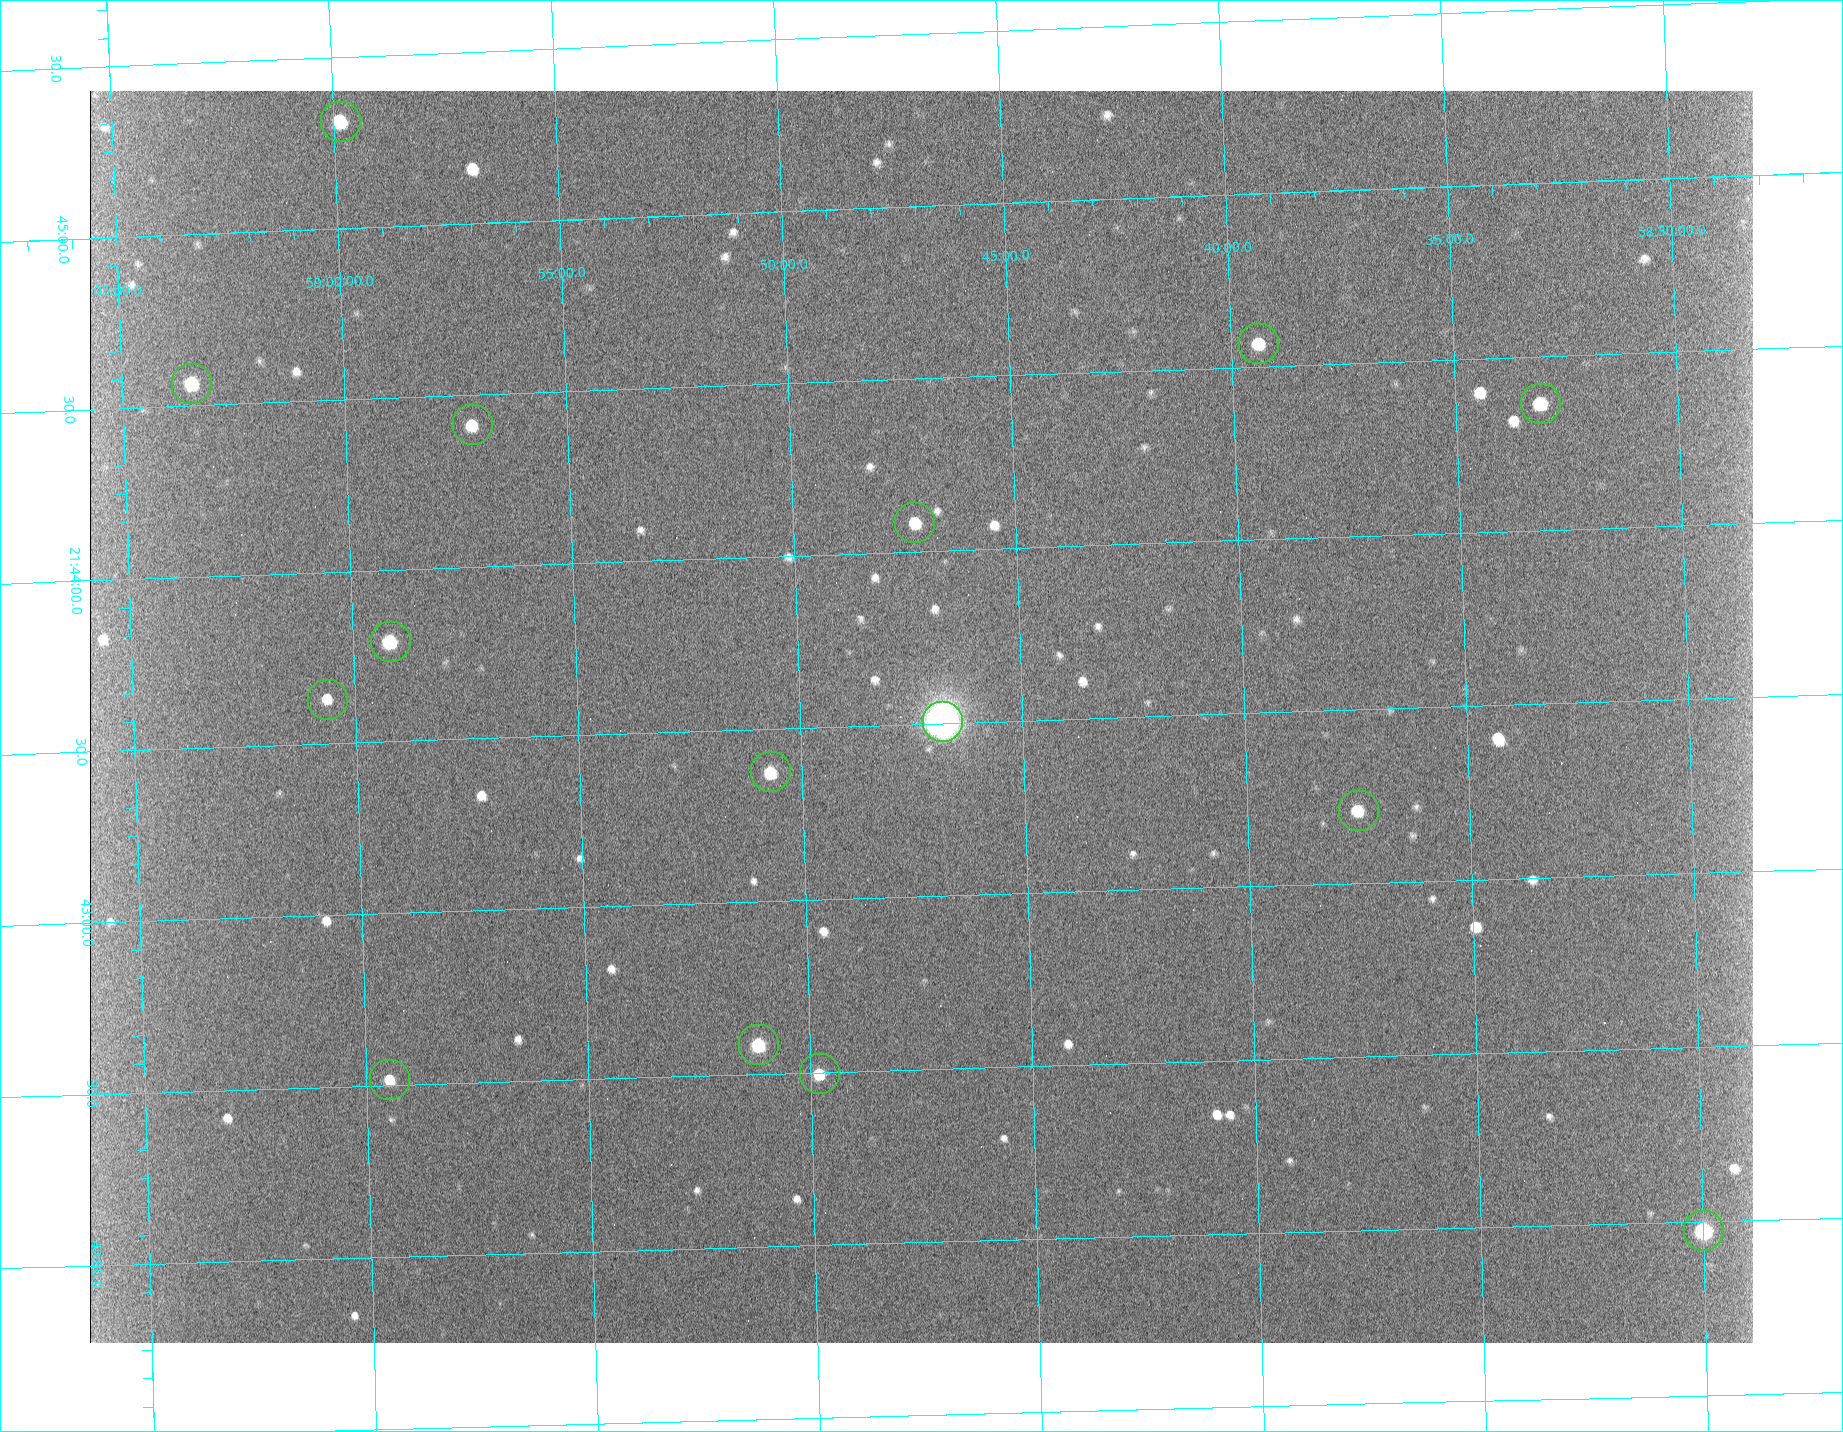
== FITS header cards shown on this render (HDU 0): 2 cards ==
NAXIS1  =                 1663 / length of data axis 1
NAXIS2  =                 1252 / length of data axis 2

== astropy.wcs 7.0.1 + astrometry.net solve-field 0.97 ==
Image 1663 x 1252 px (HDU 0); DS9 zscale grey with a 90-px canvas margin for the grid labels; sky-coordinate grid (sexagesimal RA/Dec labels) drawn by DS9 from the SOLVED WCS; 15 Tycho-2 reference stars matched to detected sources circled (green)
Header WCS: none
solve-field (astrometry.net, Tycho-2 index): SOLVED blind (the file carries no WCS)
Solved WCS: RA---TAN-SIP/DEC--TAN-SIP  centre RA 21:43:31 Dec +58:47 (325.88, +58.79 deg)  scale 1.35 arcsec/px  FOV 37.4' x 28.2'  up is +92 deg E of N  parity flipped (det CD > 0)
(file carries no celestial WCS; the grid is the blind solution)
Tycho-2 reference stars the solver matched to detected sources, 15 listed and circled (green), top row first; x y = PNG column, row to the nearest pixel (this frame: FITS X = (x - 90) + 1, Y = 1252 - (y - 91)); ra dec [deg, ICRS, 3 dp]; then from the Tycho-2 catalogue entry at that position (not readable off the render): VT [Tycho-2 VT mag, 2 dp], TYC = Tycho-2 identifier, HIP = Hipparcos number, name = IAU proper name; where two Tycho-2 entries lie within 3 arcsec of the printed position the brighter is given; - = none
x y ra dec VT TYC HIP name
340 121 326.329 +58.998 9.53 3979-1574-1 - -
1258 343 326.142 +58.656 10.31 3979-592-1 - -
191 383 326.142 +59.057 9.46 3979-658-1 107353 -
1540 403 326.092 +58.552 9.83 3979-1290-1 - -
472 424 326.104 +58.953 10.25 3979-1066-1 - -
914 522 326.021 +58.788 10.09 3979-829-1 - -
390 641 325.948 +58.986 9.25 3979-930-1 - -
327 699 325.908 +59.011 10.80 3979-504-1 - -
942 721 325.877 +58.780 4.27 3979-1616-1 107259 -
770 771 325.844 +58.845 9.96 3979-457-1 - -
1358 810 325.803 +58.625 10.05 3979-629-1 - -
758 1044 325.647 +58.853 9.14 3979-109-1 - -
819 1073 325.624 +58.830 9.94 3979-25-1 - -
389 1079 325.629 +58.991 10.32 3979-355-1 - -
1703 1230 325.494 +58.500 8.62 3979-674-1 107123 -